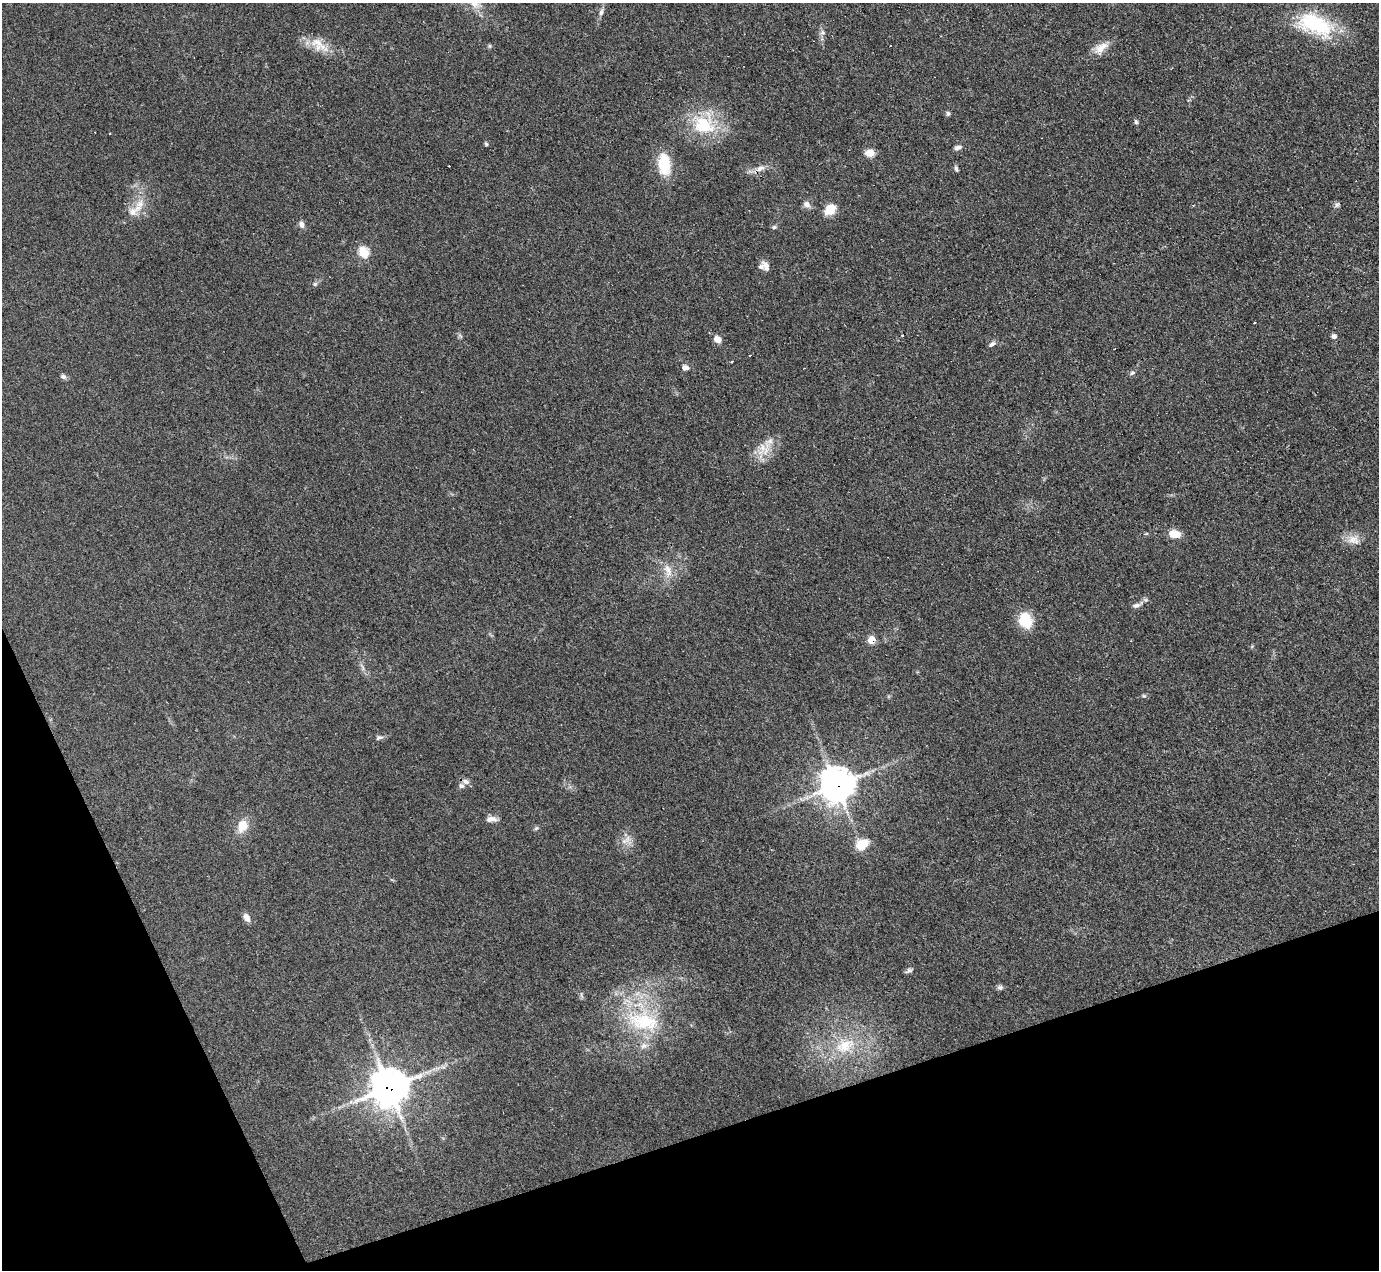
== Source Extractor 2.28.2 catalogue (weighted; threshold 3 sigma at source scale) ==
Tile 14 of 4 x 4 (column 2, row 4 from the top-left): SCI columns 1379-2755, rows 276-1543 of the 5510 x 5494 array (HDU 1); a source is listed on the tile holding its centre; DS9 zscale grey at full resolution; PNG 1381 x 1272 px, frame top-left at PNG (2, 3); no overlay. Shown black and unused: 17% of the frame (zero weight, under 3 of 4 exposures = <1% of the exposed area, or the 3 px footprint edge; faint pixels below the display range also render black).
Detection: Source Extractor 2.28.2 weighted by HDU 2 'WHT'; one run over the whole footprint, this tile lists its part. Background 0.0775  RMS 0.0053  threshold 0.024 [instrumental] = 3 sigma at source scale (4.5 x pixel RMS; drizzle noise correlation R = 1.50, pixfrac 1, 0.05/0.05 arcsec/px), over >= 5 px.
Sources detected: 65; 4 cosmic-ray / hot-pixel residue — not listed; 5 inside a brighter listed object's ellipse — not listed separately; the other 56 listed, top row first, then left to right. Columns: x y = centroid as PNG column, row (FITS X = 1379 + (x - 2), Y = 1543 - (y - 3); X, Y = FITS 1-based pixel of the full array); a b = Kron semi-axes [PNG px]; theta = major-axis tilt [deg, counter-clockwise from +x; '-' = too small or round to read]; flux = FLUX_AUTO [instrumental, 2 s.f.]
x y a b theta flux
601 12 10 5 74 1.8
1315 25 49 25 -22 41
822 32 7 7 - 1.5
319 45 33 14 -36 11
490 46 5 5 - 0.76
1101 48 21 12 40 6.6
948 113 6 5 - 1.1
1136 122 7 5 -75 0.91
704 124 33 29 -31 29
486 144 5 4 - 0.8
957 148 9 6 20 1.8
869 153 10 8 -2 5
664 164 26 15 -83 17
760 168 15 7 26 3.9
956 168 8 4 -72 1.1
139 204 14 11 42 6.6
807 205 10 8 -44 2.6
1337 205 8 6 45 1.3
830 209 12 10 46 9
301 224 9 6 -67 2.2
774 227 7 5 1 1
364 252 6 6 - 23
766 266 15 8 -58 3.1
315 284 6 5 - 0.98
1254 322 3 3 - 0.98
460 336 9 3 -45 0.81
1334 336 7 6 - 1.6
717 339 9 7 -39 3.7
992 344 10 5 33 1.5
732 361 3 2 - 0.49
685 367 9 7 -10 2.3
1132 373 7 5 17 1.1
63 377 8 6 -21 1.4
769 442 33 11 54 8.6
1174 534 11 7 -8 8.5
1352 539 17 12 29 6
668 570 22 10 -77 6.7
1136 605 11 6 14 2
1025 620 19 15 -66 13
871 640 6 6 - 9.8
362 667 13 3 -62 1.6
1144 696 6 4 -41 0.71
379 737 10 6 16 1.6
466 781 10 7 -21 2.2
837 785 12 11 - 770
491 819 14 7 -1 3.1
242 826 16 12 67 8
536 828 7 5 23 0.93
626 840 18 8 35 4.3
862 844 17 12 34 8.8
247 918 11 7 -62 3
909 970 10 5 28 1.3
1000 987 8 6 -8 1.3
644 1021 52 29 -14 45
845 1046 32 19 26 22
389 1088 13 12 - 1000
Overlapping masked pixels (flux is a lower limit): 4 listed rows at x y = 760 168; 871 640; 837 785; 389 1088